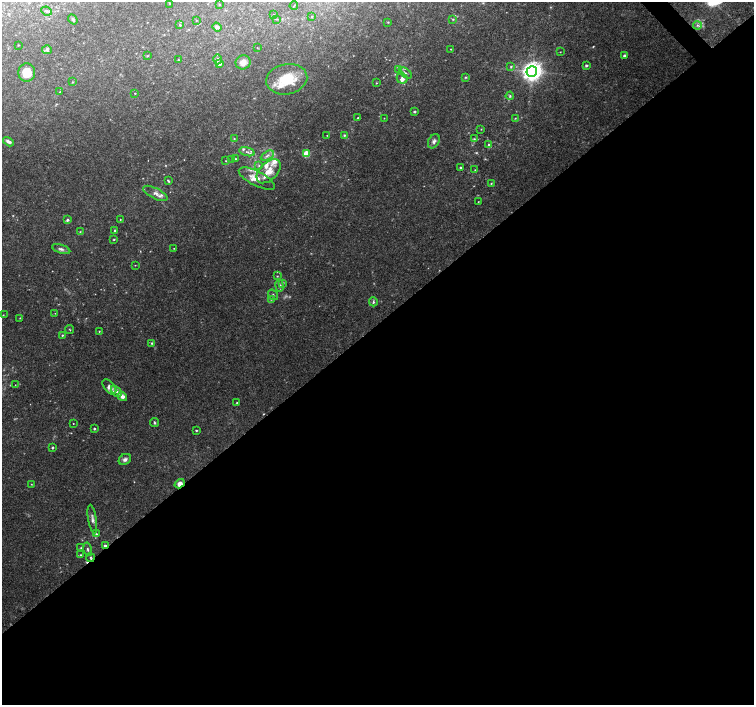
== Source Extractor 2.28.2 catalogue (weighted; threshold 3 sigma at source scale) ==
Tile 15 of 4 x 4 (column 3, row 4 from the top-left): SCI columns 3013-4515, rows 214-1619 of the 6019 x 5987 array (HDU 1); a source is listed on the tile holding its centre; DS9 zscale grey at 2 x 2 block average (1 PNG px = mean of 2 x 2 image px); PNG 756 x 707 px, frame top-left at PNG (2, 2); each listed source drawn as its Kron ellipse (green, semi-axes under 4 px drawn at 4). Shown black and unused: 54% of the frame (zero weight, under 3 of 4 exposures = <1% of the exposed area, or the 3 px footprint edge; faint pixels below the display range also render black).
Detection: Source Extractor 2.28.2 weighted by HDU 2 'WHT'; one run over the whole footprint, this tile lists its part. Background 0.0958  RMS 0.0056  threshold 0.0253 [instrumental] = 3 sigma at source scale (4.5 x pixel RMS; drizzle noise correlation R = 1.50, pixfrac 1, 0.0396/0.0396 arcsec/px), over >= 5 px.
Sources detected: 126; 5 too faint to see at this stretch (2 x 2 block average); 2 cosmic-ray / hot-pixel residue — neither listed nor drawn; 12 inside a brighter listed object's ellipse — not listed separately; the other 107 listed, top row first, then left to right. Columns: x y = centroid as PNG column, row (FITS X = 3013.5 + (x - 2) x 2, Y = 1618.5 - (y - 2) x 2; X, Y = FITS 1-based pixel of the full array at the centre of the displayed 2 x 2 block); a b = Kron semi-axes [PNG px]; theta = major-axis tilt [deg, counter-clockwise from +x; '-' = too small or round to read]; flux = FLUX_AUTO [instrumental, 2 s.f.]
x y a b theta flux
170 3 3 2 - 1.1
219 4 3 2 - 0.71
294 6 4 2 - 0.72
47 11 5 3 - 2.4
273 14 3 2 - 0.72
312 17 2 2 - 0.86
73 19 5 3 - 2.4
276 19 3 2 - 0.65
453 19 3 3 - 1.2
196 20 2 2 - 0.54
388 22 3 2 - 0.89
180 25 3 3 - 1.5
697 25 4 3 - 2.3
217 27 5 4 - 4
18 45 2 2 - 0.82
257 48 2 2 - 0.57
451 49 2 2 - 0.64
47 50 5 4 - 2.4
560 52 2 2 - 0.58
624 55 4 3 - 2.1
147 56 3 2 - 0.76
217 59 5 3 - 3.4
178 60 2 2 - 0.71
243 62 7 7 - 9.5
219 64 3 3 - 3.9
586 65 2 2 - 2.8
511 66 4 3 - 1.9
399 70 3 3 - 1.5
532 71 5 5 - 870
27 73 9 8 - 24
405 73 7 3 -39 3
465 77 4 3 - 1.4
402 78 5 5 - 4.7
287 79 21 15 10 41
72 82 3 2 - 0.82
376 83 2 2 - 0.9
60 92 2 2 - 0.76
135 93 2 2 - 0.68
510 96 4 3 - 1.6
414 112 2 2 - 2.3
358 118 2 2 - 0.98
384 118 2 2 - 0.53
515 118 3 2 - 0.88
481 129 3 2 - 0.62
327 135 2 2 - 0.59
344 135 4 3 - 1.4
234 139 3 2 - 1.1
474 139 4 4 - 1.7
434 141 8 5 58 4.4
8 142 6 3 -31 5.2
489 145 4 4 - 2.1
247 152 8 2 -15 2.8
306 154 3 3 - 53
267 155 7 3 30 4.1
236 159 4 3 - 1.3
232 160 3 3 - 1.5
226 161 2 2 - 0.63
259 165 3 3 - 1.4
460 167 3 2 - 1.3
475 170 2 2 - 0.67
269 171 14 9 45 18
257 179 20 7 -27 16
168 181 4 2 - 1.6
491 183 3 3 - 1
155 193 13 5 -27 7.2
478 202 2 2 - 0.61
120 219 2 2 - 0.57
67 220 3 3 - 2.5
115 230 3 2 - 1.6
80 232 3 2 - 0.75
114 239 3 2 - 0.96
174 248 2 2 - 0.55
61 249 9 4 -18 4.1
135 265 2 2 - 0.58
277 276 3 2 - 0.98
283 283 4 3 - 1.5
280 286 6 4 -82 3.5
273 295 6 2 -55 1.5
271 299 4 3 - 1.8
373 302 4 3 - 2.2
55 313 2 2 - 0.44
3 315 2 2 - 0.71
20 318 3 2 - 0.65
70 330 5 2 - 0.96
99 331 2 2 - 0.74
62 335 3 2 - 1.3
152 343 4 3 - 1.9
15 385 2 2 - 0.41
109 387 9 5 -52 10
116 391 6 4 -48 4.4
122 396 5 4 - 5
237 403 3 2 - 0.76
73 423 2 2 - 0.7
154 423 4 3 - 1.5
94 429 3 3 - 1.6
196 430 3 2 - 1.3
52 448 3 3 - 1.4
125 459 7 5 35 4.1
31 484 3 2 - 0.82
180 484 5 4 - 7.4
92 519 14 4 -81 5
96 534 3 3 - 1.3
105 546 3 2 - 5.5
81 548 4 3 - 1.4
88 549 7 3 -77 2.6
80 555 3 2 - 0.79
91 558 4 3 - 1.7
Overlapping masked pixels (flux is a lower limit): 3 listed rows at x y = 180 484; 105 546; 91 558
Diffuse or blended objects may show on this block-average render without a row.